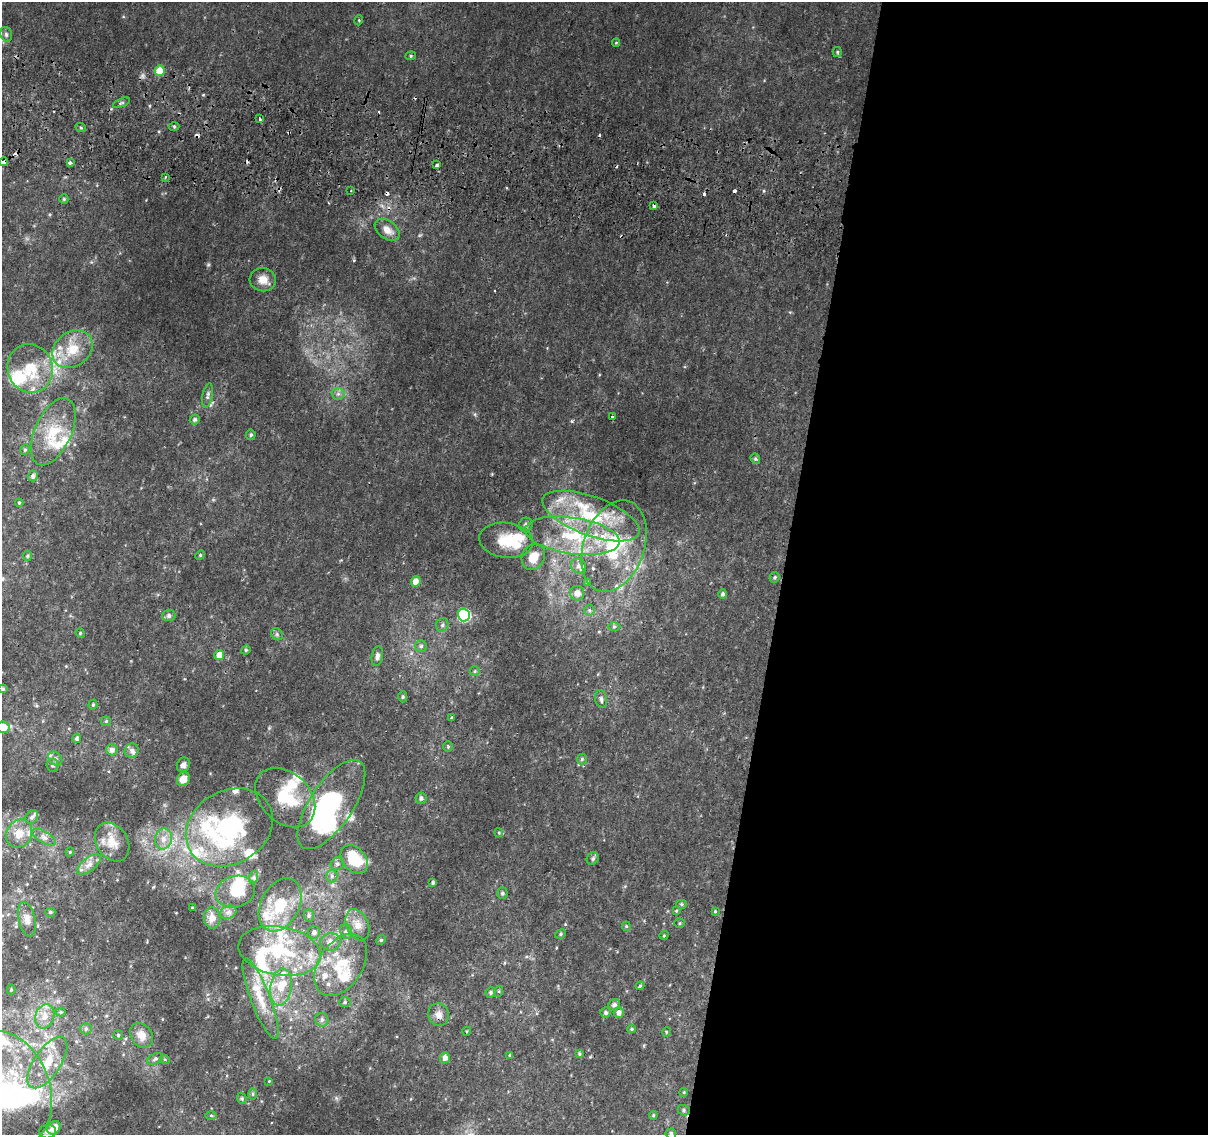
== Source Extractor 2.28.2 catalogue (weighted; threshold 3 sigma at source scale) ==
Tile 12 of 4 x 4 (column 4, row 3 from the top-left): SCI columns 3624-4829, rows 1397-2529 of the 4844 x 5117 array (HDU 1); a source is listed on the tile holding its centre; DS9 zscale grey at full resolution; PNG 1210 x 1137 px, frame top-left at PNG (2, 2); each listed source drawn as its Kron ellipse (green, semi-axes under 4 px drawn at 4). Shown black and unused: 35% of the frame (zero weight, under 2 of 3 exposures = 2% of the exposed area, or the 3 px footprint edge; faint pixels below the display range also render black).
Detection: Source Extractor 2.28.2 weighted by HDU 2 'WHT'; one run over the whole footprint, this tile lists its part. Background 0.0172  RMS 0.004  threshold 0.0179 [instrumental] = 3 sigma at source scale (4.5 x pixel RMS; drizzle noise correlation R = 1.50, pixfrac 1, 0.0396/0.0396 arcsec/px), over >= 5 px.
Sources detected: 207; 4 inside a brighter object's white glare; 11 cosmic-ray / hot-pixel residue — neither listed nor drawn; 41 inside a brighter listed object's ellipse — not listed separately; the other 151 listed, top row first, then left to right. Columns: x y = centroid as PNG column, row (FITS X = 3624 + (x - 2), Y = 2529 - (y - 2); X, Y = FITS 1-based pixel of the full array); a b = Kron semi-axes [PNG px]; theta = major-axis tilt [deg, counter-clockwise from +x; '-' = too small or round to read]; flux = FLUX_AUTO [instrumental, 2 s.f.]
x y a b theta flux
359 20 5 3 - 0.36
6 34 7 5 -75 0.85
616 43 4 4 - 0.35
837 52 5 4 - 0.45
411 56 5 4 - 0.55
160 71 5 5 - 8.7
121 103 9 4 22 0.69
259 119 3 3 - 1.4
174 126 5 3 - 0.53
81 128 5 3 - 0.43
3 162 4 3 - 4.2
70 163 3 3 - 1.8
437 165 4 3 - 2.7
165 177 3 2 - 0.49
351 191 3 3 - 0.87
64 199 5 4 - 0.43
654 206 3 3 - 3.4
387 230 14 9 -37 3.6
263 280 13 11 -6 3.9
73 349 22 17 38 11
30 368 24 22 -69 13
338 394 6 6 - 1.1
208 395 12 5 78 1.1
613 417 3 3 - 0.6
195 419 5 4 - 0.92
53 432 36 18 66 12
251 435 5 5 - 0.66
25 450 5 4 - 0.59
755 459 5 4 - 0.56
33 476 5 5 - 1.2
19 503 4 3 - 0.41
591 516 51 19 -20 30
526 525 7 6 - 1.1
572 536 47 18 -8 26
506 540 27 17 -7 11
614 546 47 30 71 34
200 555 5 4 - 0.49
27 556 5 4 - 0.54
533 557 14 11 62 5.5
579 566 8 7 - 1.7
774 577 5 5 - 0.62
416 581 5 5 - 4.2
587 582 3 3 - 0.54
577 593 7 7 - 2.8
723 594 5 4 - 0.82
589 610 5 5 - 0.83
169 615 6 6 - 1.3
464 615 6 6 - 46
442 625 7 6 - 0.97
614 627 6 4 0 0.64
80 633 5 4 - 0.46
277 634 6 5 - 0.76
421 646 6 6 - 0.94
246 650 5 4 - 0.52
219 655 5 5 - 5.3
377 656 10 5 79 1.8
475 671 5 4 - 0.52
3 689 4 3 - 0.59
403 697 5 4 - 0.59
601 699 9 6 -80 1.4
93 705 5 4 - 0.52
452 717 4 3 - 0.43
106 721 5 5 - 0.51
3 727 7 6 - 6.2
77 738 4 4 - 0.97
448 746 5 4 - 0.49
112 750 5 5 - 1.8
132 750 7 6 - 1.3
55 759 8 6 -46 0.96
582 759 5 5 - 0.63
52 765 6 6 - 0.99
183 765 7 6 - 1.2
183 779 7 6 - 3.3
285 797 34 24 -44 18
421 798 6 5 - 1.2
331 804 51 21 56 67
32 817 7 5 53 1
229 827 46 36 31 45
499 833 4 3 - 0.36
19 834 15 12 57 5
44 837 13 5 -31 1.8
163 839 10 8 79 3.1
112 842 21 15 -57 6.5
70 852 4 4 - 0.39
593 858 6 5 - 0.86
354 859 16 11 -50 19
89 864 14 6 40 2.5
337 864 7 6 - 1.2
332 876 6 5 - 0.99
254 877 7 4 72 0.67
433 882 4 4 - 0.79
235 892 20 15 17 10
502 893 6 5 - 0.85
682 904 5 4 - 0.59
280 905 28 19 63 14
192 908 3 3 - 0.45
676 911 4 3 - 0.39
715 911 3 3 - 0.39
50 912 5 4 - 0.65
228 912 8 6 22 1.4
309 915 6 5 - 0.78
212 918 10 8 -83 3.5
27 919 18 8 -77 2.8
680 923 5 4 - 0.55
357 925 16 11 -67 4.4
626 926 5 4 - 0.42
346 931 7 6 - 1.1
314 932 6 6 - 1.3
561 934 5 4 - 0.54
664 935 5 3 - 0.33
381 940 5 4 - 0.46
331 942 10 8 9 2.5
280 951 42 24 -9 26
341 965 34 22 56 16
640 986 4 3 - 0.51
281 987 19 10 80 7.1
11 990 5 4 - 0.43
499 991 5 3 - 0.41
491 992 5 5 - 0.72
260 999 43 9 -69 9.2
345 1002 6 5 - 0.74
614 1005 6 5 - 1.3
61 1012 5 4 - 0.55
606 1012 5 5 - 0.74
619 1013 5 5 - 1.6
439 1015 11 10 - 2.5
45 1016 12 9 71 3.9
322 1020 7 6 - 1.2
86 1029 6 5 - 0.82
632 1029 4 4 - 0.49
467 1031 4 3 - 0.31
666 1032 5 3 - 0.32
118 1035 5 5 - 0.55
142 1035 13 10 -54 4.4
579 1054 4 3 - 0.52
510 1055 4 3 - 0.41
445 1058 5 5 - 2.3
155 1059 8 5 24 0.88
165 1060 5 3 - 0.4
47 1062 30 13 56 9.7
269 1081 3 3 - 0.29
3 1090 61 47 -69 68
684 1092 4 3 - 0.37
253 1094 6 4 -90 0.49
242 1098 6 4 -70 0.62
684 1110 6 5 - 0.75
653 1115 4 4 - 0.45
211 1116 5 3 - 0.43
54 1128 7 6 - 4.1
47 1132 8 6 7 1.5
671 1134 5 5 - 1
Overlapping masked pixels (flux is a lower limit): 2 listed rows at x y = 3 162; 654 206
Isophote crosses this tile's border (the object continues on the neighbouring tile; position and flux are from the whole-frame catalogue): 5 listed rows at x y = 3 162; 3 689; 3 727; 3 1090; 671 1134
Unlisted compact peaks at least as high as the median listed source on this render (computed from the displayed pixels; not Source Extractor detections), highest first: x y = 572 421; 208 265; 203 95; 354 260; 764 191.